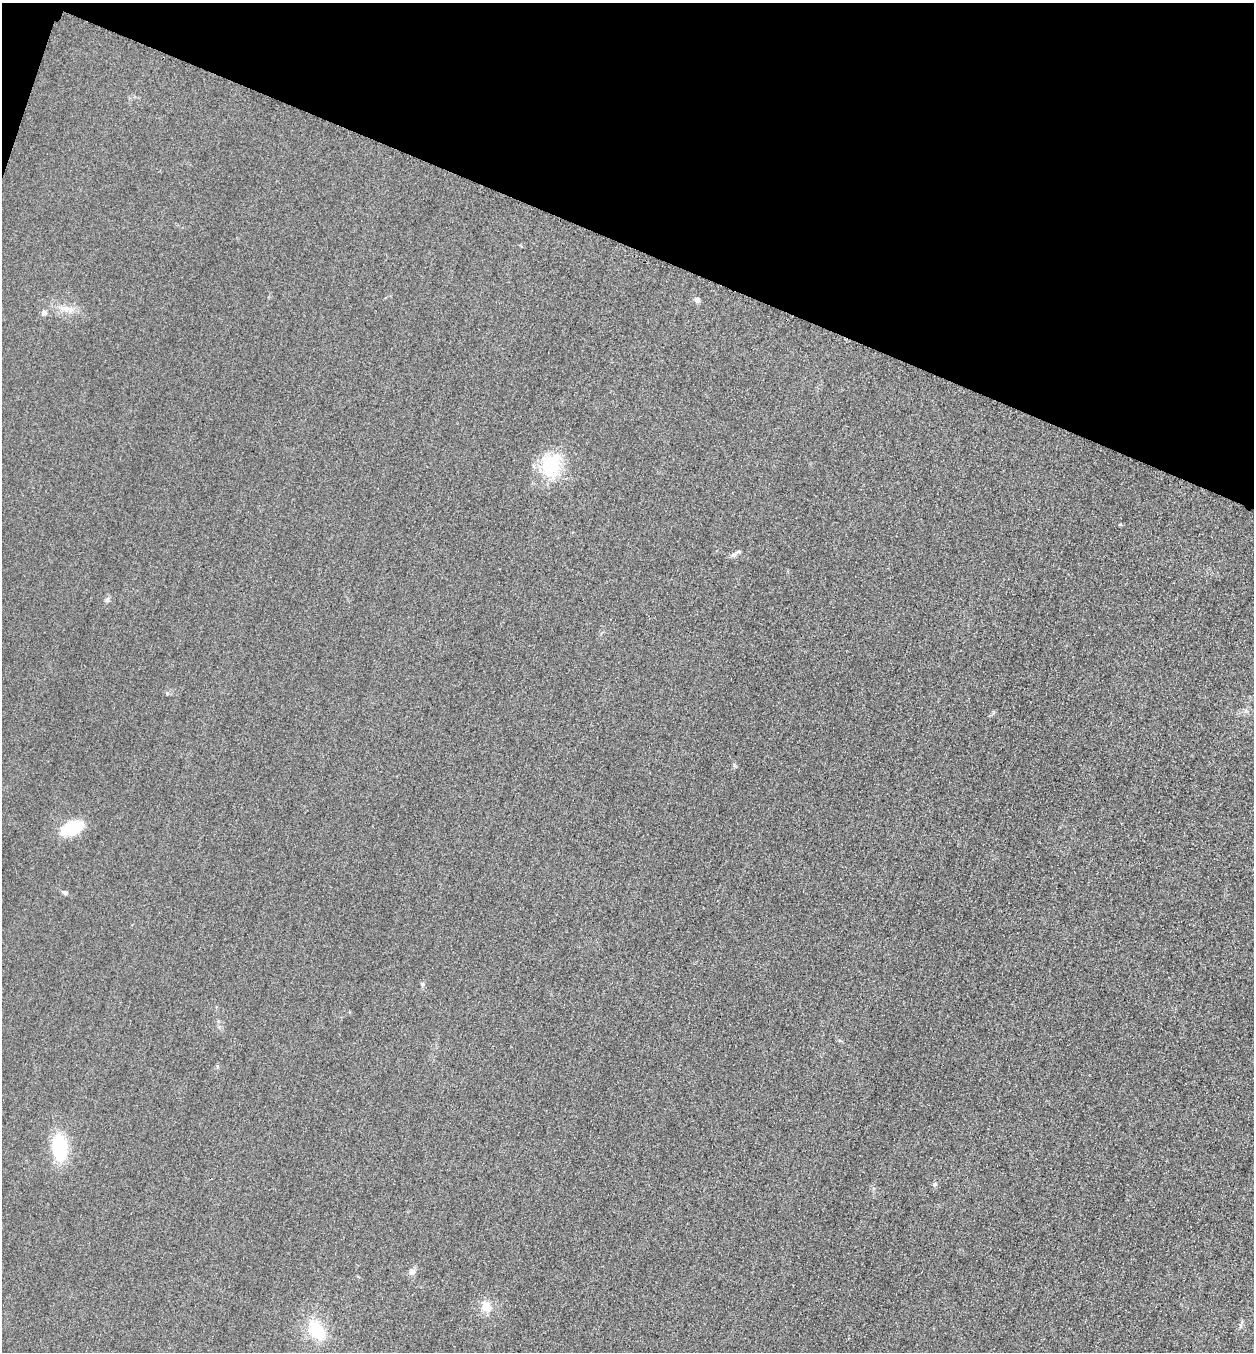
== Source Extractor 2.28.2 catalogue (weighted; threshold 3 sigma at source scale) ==
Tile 2 of 4 x 4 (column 2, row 1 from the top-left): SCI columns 1416-2667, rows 4076-5425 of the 5463 x 5449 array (HDU 1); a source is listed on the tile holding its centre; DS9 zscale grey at full resolution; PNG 1256 x 1354 px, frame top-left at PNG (2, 3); no overlay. Shown black and unused: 18% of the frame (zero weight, under 3 of 4 exposures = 3% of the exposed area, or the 3 px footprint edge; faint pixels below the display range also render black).
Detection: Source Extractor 2.28.2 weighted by HDU 2 'WHT'; one run over the whole footprint, this tile lists its part. Background 0.0772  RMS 0.017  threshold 0.0761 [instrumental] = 3 sigma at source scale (4.5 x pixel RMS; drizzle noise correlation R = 1.50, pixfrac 1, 0.05/0.05 arcsec/px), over >= 5 px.
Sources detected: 15; all 15 listed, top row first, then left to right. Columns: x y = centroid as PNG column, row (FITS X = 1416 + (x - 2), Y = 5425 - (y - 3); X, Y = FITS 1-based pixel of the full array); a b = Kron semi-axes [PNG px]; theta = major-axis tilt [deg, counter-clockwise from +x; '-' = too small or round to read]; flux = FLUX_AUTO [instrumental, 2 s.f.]
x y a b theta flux
697 300 7 6 - 4.1
65 308 15 6 -3 12
44 313 7 6 - 5.3
551 465 32 25 74 79
1120 524 5 3 - 1.7
736 553 13 5 29 5.3
107 599 8 5 62 3.9
72 828 19 11 23 82
65 893 7 5 -35 3.4
423 984 6 4 -71 2.6
60 1147 24 13 -86 100
934 1184 6 5 - 2.6
412 1271 9 8 - 6.6
486 1306 11 9 -49 24
316 1330 23 15 -53 66
Unlisted compact peaks at least as high as the median listed source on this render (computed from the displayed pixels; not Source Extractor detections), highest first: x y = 734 765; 167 693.